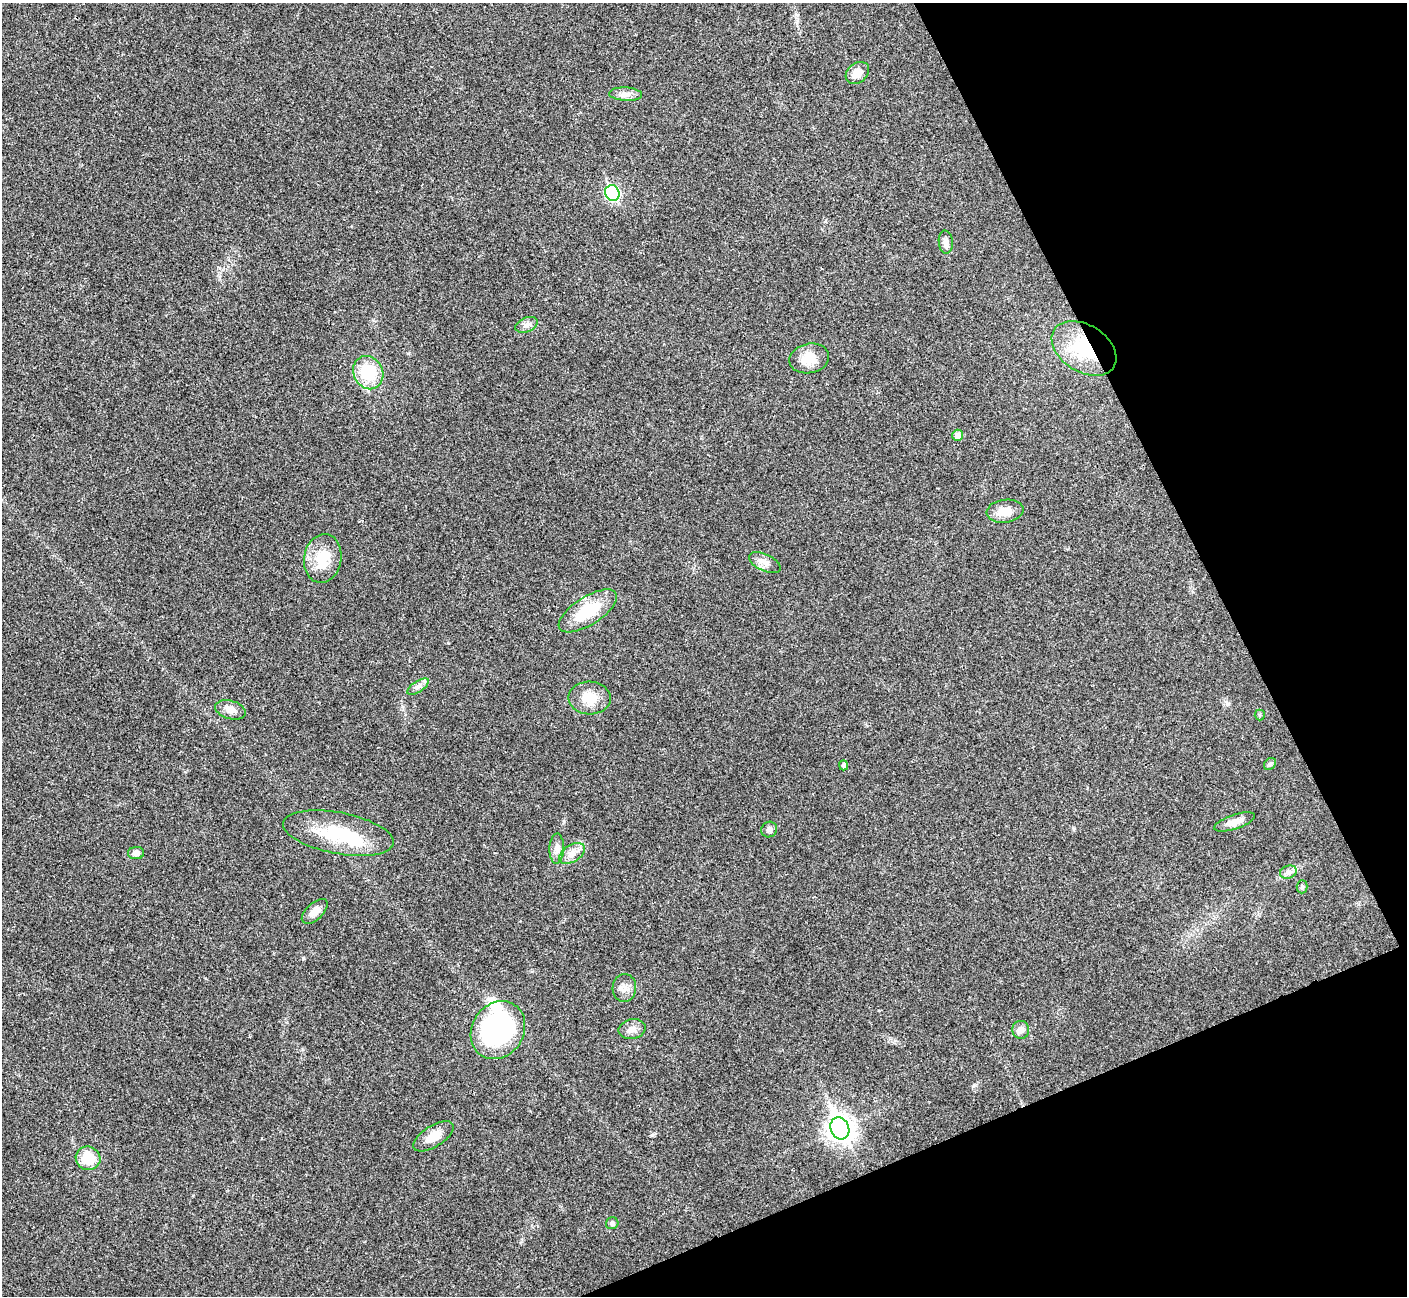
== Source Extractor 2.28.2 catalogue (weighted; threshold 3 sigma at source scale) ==
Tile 12 of 4 x 4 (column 4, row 3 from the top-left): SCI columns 4221-5625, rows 1460-2753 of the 5634 x 5628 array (HDU 1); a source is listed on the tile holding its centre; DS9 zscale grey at full resolution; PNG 1409 x 1298 px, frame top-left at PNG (2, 3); each listed source drawn as its Kron ellipse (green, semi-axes under 4 px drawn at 4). Shown black and unused: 21% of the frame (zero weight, under 3 of 4 exposures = <1% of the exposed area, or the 3 px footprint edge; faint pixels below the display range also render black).
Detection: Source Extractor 2.28.2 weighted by HDU 2 'WHT'; one run over the whole footprint, this tile lists its part. Background 0.0215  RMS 0.0053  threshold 0.0237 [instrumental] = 3 sigma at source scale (4.5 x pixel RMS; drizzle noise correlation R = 1.50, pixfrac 1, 0.05/0.05 arcsec/px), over >= 5 px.
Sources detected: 39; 2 inside a brighter object's white glare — neither listed nor drawn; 1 inside a brighter listed object's ellipse — not listed separately; the other 36 listed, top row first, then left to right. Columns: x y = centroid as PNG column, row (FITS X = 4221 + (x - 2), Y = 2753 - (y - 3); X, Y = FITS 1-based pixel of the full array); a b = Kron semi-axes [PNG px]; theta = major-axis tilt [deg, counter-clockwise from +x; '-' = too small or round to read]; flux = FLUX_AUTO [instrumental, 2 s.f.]
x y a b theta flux
857 73 13 9 39 5.8
626 94 16 6 -3 3.2
612 193 8 7 - 75
946 242 11 7 -84 2.4
526 325 12 7 23 2.4
1084 348 35 23 -32 28
809 358 20 14 12 8.8
368 373 17 14 -63 21
958 435 6 5 - 2.9
1005 511 18 11 8 6.8
323 558 24 18 80 15
765 562 17 8 -25 3.9
588 611 33 14 32 20
418 687 12 5 33 2
590 698 21 16 -2 11
230 710 16 9 -16 4.3
1260 715 5 5 - 0.7
1270 764 7 5 45 0.93
843 765 5 4 - 1.6
1234 822 21 7 18 4.7
769 829 8 7 - 1.9
338 833 56 20 -11 31
557 849 15 7 88 3
136 853 8 6 4 2.3
572 853 14 8 32 4.1
1288 872 8 6 19 1.8
1302 887 6 5 - 1
315 911 16 8 43 4.9
624 988 14 11 86 3.9
632 1029 13 10 12 3.6
498 1030 30 26 56 88
1021 1030 9 8 - 2.3
840 1128 11 9 -66 440
433 1136 23 10 32 7
88 1158 12 11 - 12
612 1223 6 6 - 1.2
Overlapping masked pixels (flux is a lower limit): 1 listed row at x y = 1084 348
Unlisted compact peaks at least as high as the median listed source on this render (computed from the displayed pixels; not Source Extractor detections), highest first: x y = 303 958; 652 1135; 974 1085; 1074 828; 1227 704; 219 268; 797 15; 895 1041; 193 1195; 564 821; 205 978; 302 1049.